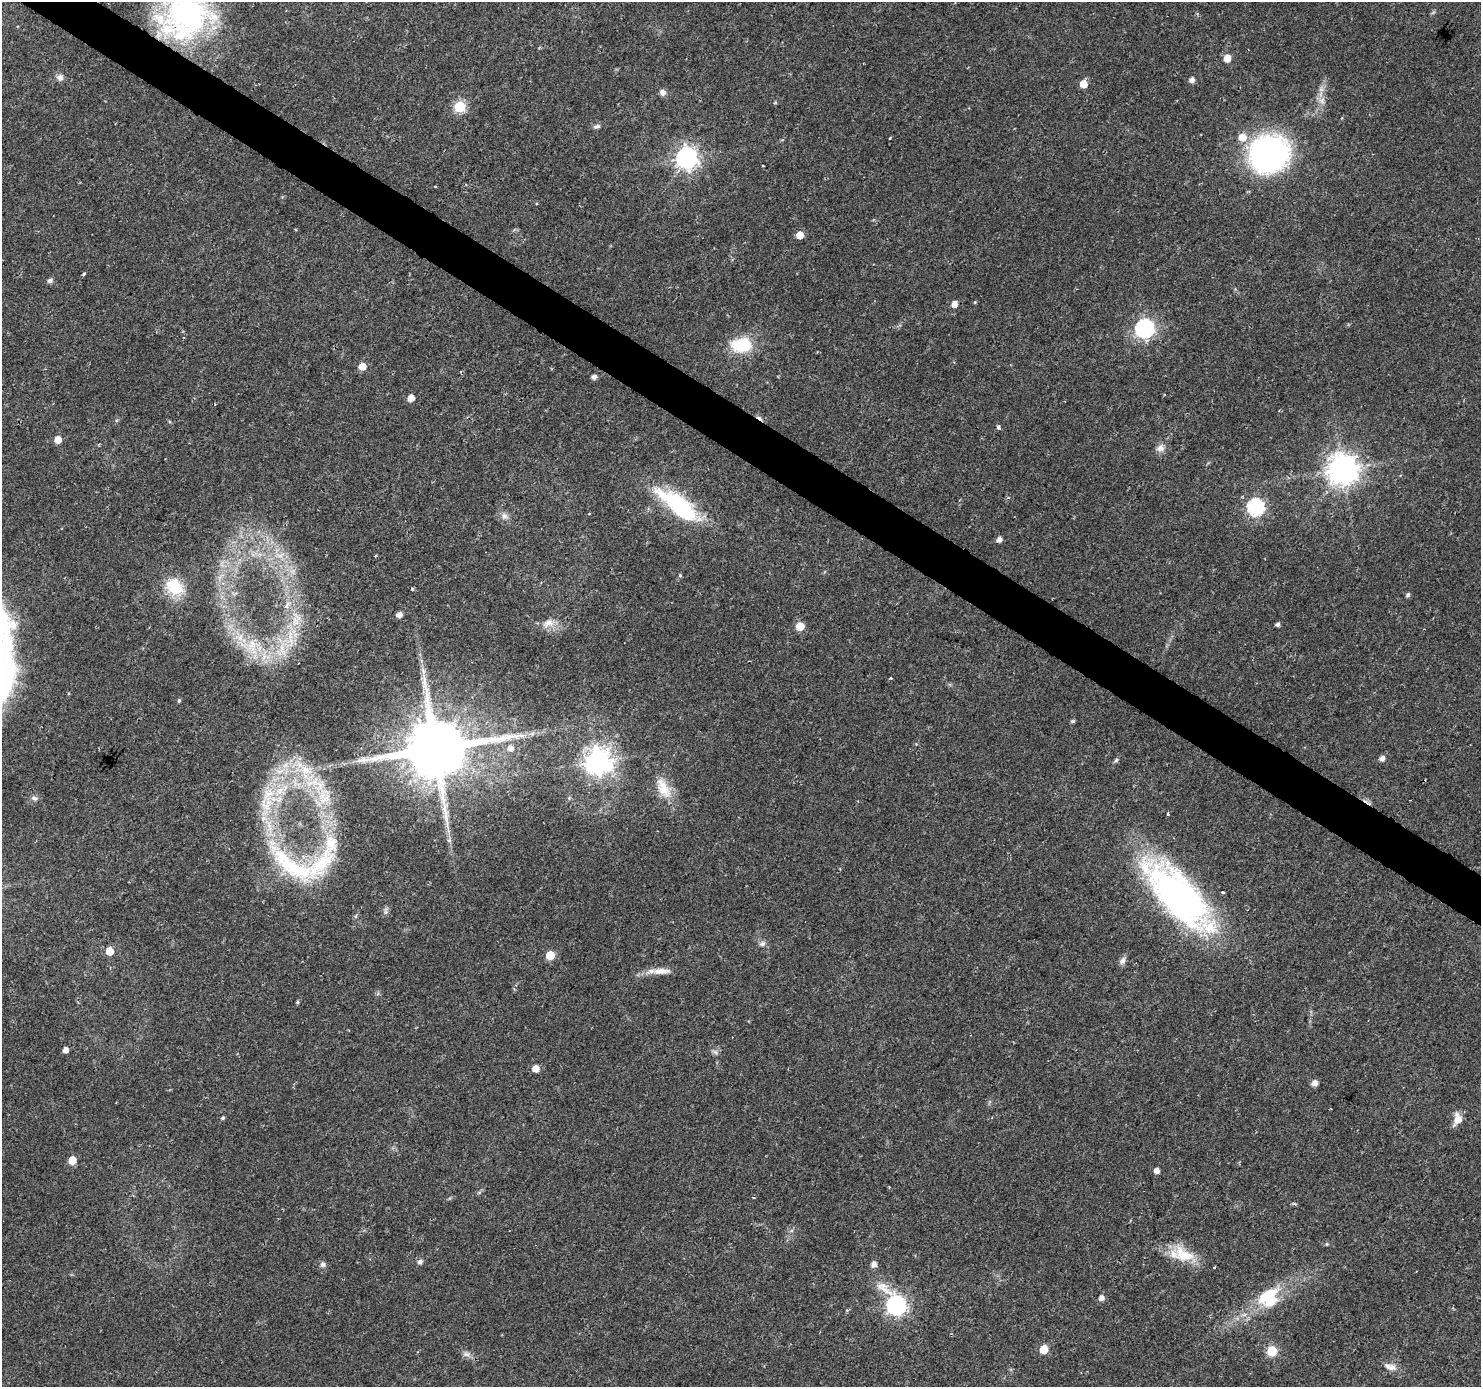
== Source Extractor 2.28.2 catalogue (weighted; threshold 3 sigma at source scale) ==
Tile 11 of 4 x 4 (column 3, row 3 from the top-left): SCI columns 2958-4436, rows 1571-2955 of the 5920 x 5979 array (HDU 1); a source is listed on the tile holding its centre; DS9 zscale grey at full resolution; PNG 1483 x 1389 px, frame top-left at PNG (2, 2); no overlay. Shown black and unused: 3% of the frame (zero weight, under 2 of 3 exposures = <1% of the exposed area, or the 3 px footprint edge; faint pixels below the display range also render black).
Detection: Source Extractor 2.28.2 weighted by HDU 2 'WHT'; one run over the whole footprint, this tile lists its part. Background 0.0207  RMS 0.0028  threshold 0.0126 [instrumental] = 3 sigma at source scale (4.5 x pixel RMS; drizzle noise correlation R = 1.50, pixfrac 1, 0.0396/0.0396 arcsec/px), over >= 5 px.
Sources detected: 107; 1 inside a brighter object's white glare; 2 cosmic-ray / hot-pixel residue — not listed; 9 inside a brighter listed object's ellipse — not listed separately; the other 95 listed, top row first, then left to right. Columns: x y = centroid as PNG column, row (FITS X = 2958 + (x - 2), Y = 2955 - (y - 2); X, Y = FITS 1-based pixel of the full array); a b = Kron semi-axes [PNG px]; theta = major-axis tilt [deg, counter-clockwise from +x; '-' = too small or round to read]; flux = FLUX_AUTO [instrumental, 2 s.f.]
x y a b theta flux
186 15 59 52 9 67
1227 58 6 5 - 3.8
60 77 10 8 -68 1.2
1192 80 5 5 - 1.5
1084 84 5 5 - 4.8
662 92 8 8 - 1.2
1322 101 10 9 - 1.6
460 106 6 6 - 25
597 126 10 5 7 0.74
1242 137 7 7 - 4.1
890 138 3 2 - 0.26
1269 155 26 24 22 110
686 158 8 8 - 160
800 235 5 5 - 3.8
84 274 4 3 - 0.41
50 280 6 5 - 1
975 302 4 3 - 0.25
954 304 5 5 - 2.2
1144 328 7 7 - 110
742 345 20 14 4 13
362 366 5 5 - 3.7
594 377 4 4 - 1.3
411 398 5 5 - 2.8
998 427 4 3 - 1.5
58 440 5 5 - 3.5
1160 448 12 10 22 1.7
1343 469 9 9 - 430
1256 507 7 7 - 62
686 513 85 17 -35 23
504 516 9 8 - 1.4
999 539 5 5 - 1.4
280 555 16 7 12 2.8
376 556 3 3 - 1.2
680 575 4 4 - 0.32
174 587 20 16 -46 11
412 589 3 3 - 1.6
235 593 9 4 -6 0.72
1408 595 6 5 - 0.63
399 615 5 4 - 1.9
296 619 26 14 75 8.3
548 623 17 10 16 2.7
1278 624 4 4 - 0.89
800 626 5 5 - 7.1
252 645 20 14 81 7
282 648 30 11 -87 7.2
264 656 13 7 -89 2.5
891 678 4 4 - 0.26
179 700 5 4 - 0.44
1073 721 4 4 - 0.61
510 748 7 6 - 1.6
435 749 18 16 23 2900
1382 758 6 5 - 1.4
1116 760 6 5 - 0.5
597 761 9 9 - 300
306 770 24 13 -23 8.6
663 788 32 15 -61 6.9
268 796 38 18 86 15
34 798 8 6 -23 0.86
324 798 22 20 -21 9.1
569 798 5 5 - 0.38
1167 814 4 3 - 0.43
449 841 6 4 -20 0.43
331 843 29 21 -88 11
292 866 90 24 -39 27
1223 892 3 3 - 0.75
1178 896 95 36 -47 98
762 944 9 6 32 0.91
109 951 5 5 - 5.3
550 955 6 5 - 7.1
1122 961 10 7 46 1.2
659 971 15 10 20 2.8
297 1002 5 4 - 0.39
65 1050 5 4 - 1.7
715 1052 9 5 -36 0.78
535 1068 5 5 - 3.1
1314 1083 8 7 - 1.3
223 1118 4 4 - 0.51
1458 1119 13 9 -84 2.9
72 1160 5 5 - 5.1
1157 1171 5 5 - 1.7
753 1197 4 2 - 0.32
1294 1204 5 4 - 0.48
1327 1244 5 4 - 0.3
1184 1255 32 19 -26 8.5
420 1262 7 6 - 0.87
323 1264 8 7 - 0.92
874 1264 6 5 - 1.7
1214 1267 3 3 - 0.34
1268 1295 33 15 35 12
1101 1298 5 5 - 1.6
896 1305 10 8 -61 120
1044 1349 5 5 - 8.9
1272 1351 6 6 - 16
466 1354 12 7 -18 1.3
1392 1368 14 8 8 1.9
Overlapping masked pixels (flux is a lower limit): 2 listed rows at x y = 186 15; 1269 155
Isophote crosses this tile's border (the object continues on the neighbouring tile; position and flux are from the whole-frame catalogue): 1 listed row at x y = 186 15